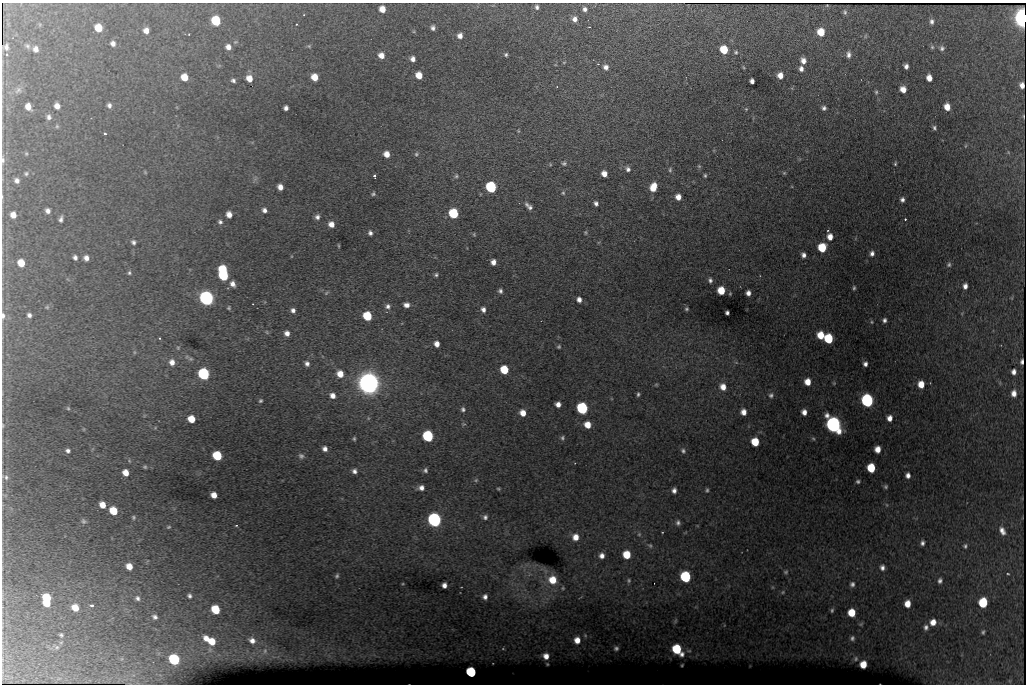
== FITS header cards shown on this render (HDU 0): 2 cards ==
NAXIS1  =                 1024 /fastest changing axis
NAXIS2  =                  682 /next to fastest changing axis

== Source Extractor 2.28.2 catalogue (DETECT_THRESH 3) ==
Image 1024 x 682 px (HDU 0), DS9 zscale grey, 1 PNG px = 1 image px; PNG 1028 x 686 px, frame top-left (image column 1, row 682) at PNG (2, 3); no overlay
Background 6420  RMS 36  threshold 108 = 3 sigma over >= 5 px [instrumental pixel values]
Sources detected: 276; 1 with non-positive FLUX_AUTO (blend fragments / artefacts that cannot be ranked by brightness) is not listed; the other 275 listed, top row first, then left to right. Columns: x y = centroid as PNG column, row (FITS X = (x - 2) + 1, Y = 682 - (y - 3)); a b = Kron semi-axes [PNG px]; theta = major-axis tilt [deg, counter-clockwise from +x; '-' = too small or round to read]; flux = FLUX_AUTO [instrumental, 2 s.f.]
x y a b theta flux
827 5 3 2 - 1.6e+03
537 7 6 5 - 6.1e+03
382 9 6 5 - 2.7e+04
585 9 6 6 - 8.5e+03
845 12 8 5 -88 5.2e+03
1022 18 9 6 -85 1.4e+06
575 19 7 6 - 1.3e+04
216 21 7 6 - 1.4e+05
932 22 6 5 - 7.4e+03
589 27 2 2 - 1.7e+03
98 28 6 6 - 5.3e+04
433 28 5 4 - 7.3e+03
146 31 6 5 - 1.7e+04
821 32 7 6 - 4.9e+04
460 36 6 5 - 1.4e+04
865 36 6 4 88 3.1e+03
113 43 6 5 - 1.0e+04
28 46 8 6 -50 6.5e+03
309 46 6 5 - 3.5e+03
6 47 6 5 - 9.1e+03
228 47 7 6 - 1.4e+04
932 47 6 6 - 4.2e+03
942 48 6 6 - 6.5e+03
36 49 6 6 - 1.3e+04
724 50 6 6 - 7.1e+04
736 52 6 6 - 5.1e+03
7 55 4 3 - 2.7e+03
381 55 6 6 - 2.0e+04
506 55 4 4 - 4.3e+03
848 55 8 5 -89 9.9e+03
413 59 5 5 - 1.2e+04
803 61 7 6 - 1.5e+04
564 62 5 3 - 2.1e+03
598 64 3 3 - 3.0e+03
906 66 5 4 - 9.6e+03
606 67 6 6 - 1.1e+04
801 69 7 6 - 1.1e+04
419 75 6 5 - 3.3e+04
780 75 6 6 - 2.1e+04
184 77 6 6 - 3.9e+04
314 77 6 5 - 3.7e+04
249 78 6 5 - 2.5e+04
929 78 6 5 - 2.0e+04
233 80 4 4 - 5.7e+03
752 81 5 4 - 1.0e+04
903 89 6 5 - 2.0e+04
18 90 11 7 41 1.1e+04
876 92 6 4 90 4.0e+03
109 105 6 5 - 7.6e+03
57 106 6 5 - 1.5e+04
28 107 6 5 - 2.2e+04
947 107 6 5 - 2.8e+04
286 108 5 4 - 8.5e+03
824 108 4 4 - 6.7e+03
746 109 5 5 - 3.1e+03
49 117 7 6 - 8.2e+03
57 126 6 5 - 3.3e+03
934 128 6 4 -74 5.2e+03
518 131 5 3 - 2.2e+03
105 133 3 2 - 2.9e+03
965 146 6 3 70 2.6e+03
26 154 5 4 - 2.9e+03
387 154 6 5 - 2.3e+04
416 154 6 5 - 4.5e+03
3 160 11 5 89 8.2e+03
564 163 6 5 - 4.8e+03
550 164 5 3 - 2.0e+03
895 164 5 3 - 3.2e+03
699 166 6 5 - 3.3e+03
628 169 7 6 - 8.4e+03
670 170 7 5 89 4.7e+03
145 172 5 4 - 2.2e+03
26 173 6 5 - 4.4e+03
784 173 5 4 - 3.3e+03
604 174 5 5 - 1.9e+04
705 175 4 3 - 3.7e+03
374 176 3 3 - 5.5e+03
456 176 6 6 - 4.4e+03
17 180 6 5 - 9.4e+03
280 187 5 5 - 1.6e+04
491 187 7 6 - 2.8e+05
653 187 8 6 71 4.2e+04
563 193 6 5 - 3.8e+03
373 194 5 4 - 4.1e+03
2 197 7 3 -85 2.8e+03
678 197 6 5 - 2.0e+04
902 200 5 4 - 7.9e+03
596 203 5 4 - 7.5e+03
527 204 6 5 - 5.9e+03
530 207 6 5 - 7.4e+03
264 210 5 5 - 9.2e+03
48 211 5 5 - 1.0e+04
454 213 6 6 - 1.6e+05
229 214 6 5 - 1.8e+04
13 215 6 5 - 2.0e+04
317 217 6 5 - 8.7e+03
61 219 6 4 73 7.3e+03
905 219 3 2 - 4.4e+03
220 222 5 5 - 5.6e+03
331 224 5 5 - 1.8e+04
828 230 3 2 - 1.7e+03
585 232 6 4 -74 3.2e+03
370 233 5 4 - 7.1e+03
474 234 5 4 - 2.7e+03
830 237 6 5 - 1.9e+04
133 242 6 5 - 6.5e+03
338 246 5 3 - 2.5e+03
822 248 6 6 - 7.8e+04
872 253 5 4 - 8.5e+03
803 255 5 4 - 9.7e+03
75 257 6 5 - 7.7e+03
86 258 6 5 - 1.2e+04
493 262 5 5 - 1.5e+04
21 263 6 5 - 3.9e+04
949 265 6 5 - 4.6e+03
223 270 7 6 - 1.1e+05
129 273 5 5 - 4.2e+03
436 275 4 4 - 4.6e+03
224 276 6 6 - 1.8e+05
710 280 5 4 - 6.2e+03
233 284 7 5 -65 1.3e+04
965 286 5 4 - 1.2e+04
854 288 4 3 - 3.5e+03
721 290 6 6 - 5.0e+04
500 291 5 4 - 6.4e+03
326 293 7 4 36 3.1e+03
748 293 5 4 - 1.1e+04
206 298 7 6 - 1.0e+06
579 299 5 5 - 1.2e+04
406 305 6 5 - 1.2e+04
388 306 7 7 - 9.1e+03
47 307 5 5 - 3.0e+03
229 308 5 4 - 3.2e+03
483 309 6 5 - 9.5e+03
686 309 4 4 - 3.6e+03
293 310 5 5 - 9.2e+03
727 313 4 4 - 6.0e+03
29 315 5 4 - 7.3e+03
3 316 9 5 -88 9.4e+03
367 316 6 6 - 1.1e+05
884 320 4 4 - 6.3e+03
872 322 5 4 - 2.6e+03
267 332 6 4 -60 3.2e+03
287 333 5 5 - 1.3e+04
821 335 6 6 - 4.4e+04
160 338 3 2 - 1.6e+03
829 339 7 6 - 1.2e+05
437 344 5 5 - 1.6e+04
559 347 4 4 - 3.7e+03
178 348 5 4 - 2.5e+03
190 359 7 5 -19 4.0e+03
172 362 7 6 - 1.5e+04
736 362 6 4 -19 3.1e+03
1021 362 5 2 - 7.1e+03
307 363 6 5 - 8.6e+03
865 364 5 4 - 8.6e+03
504 370 6 6 - 7.6e+04
1014 372 5 4 - 1.1e+04
204 374 7 6 - 3.4e+05
340 374 7 6 - 2.9e+04
807 382 6 5 - 2.9e+04
369 383 10 9 - 2.6e+06
834 383 5 4 - 2.6e+03
656 384 6 4 1 2.4e+03
921 384 6 6 - 3.4e+04
723 387 8 7 - 2.3e+04
1014 393 6 5 - 1.6e+04
638 394 5 4 - 4.2e+03
771 395 7 7 - 7.7e+03
333 396 6 5 - 1.4e+04
260 401 4 3 - 3.5e+03
867 401 7 6 - 4.9e+05
558 404 5 5 - 1.4e+04
68 408 5 4 - 3.0e+03
582 408 7 6 - 3.2e+05
463 409 6 5 - 6.3e+03
743 412 7 6 - 1.8e+04
804 412 5 5 - 1.5e+04
523 413 6 6 - 2.4e+04
368 418 5 3 - 2.5e+03
889 418 6 5 - 1.6e+04
191 419 6 5 - 4.4e+04
3 425 7 5 -90 4.0e+03
587 425 6 6 - 3.1e+04
833 425 9 7 -62 1.2e+06
428 436 7 6 - 2.6e+05
562 438 6 5 - 4.8e+03
354 439 4 3 - 3.6e+03
755 442 6 6 - 6.3e+04
325 449 5 5 - 1.1e+04
877 449 6 5 - 2.3e+04
68 451 4 4 - 6.7e+03
683 451 6 5 - 5.5e+03
217 456 6 6 - 1.3e+05
301 456 7 6 - 6.4e+03
145 467 4 4 - 3.4e+03
871 468 6 6 - 7.8e+04
425 470 6 5 - 6.0e+03
354 471 6 5 - 9.4e+03
126 473 6 5 - 2.4e+04
908 475 5 4 - 1.1e+04
5 477 12 7 -21 9.5e+03
476 480 6 4 45 3.4e+03
858 481 4 4 - 4.5e+03
886 487 5 5 - 4.1e+03
421 488 6 5 - 1.3e+04
498 489 4 3 - 2.9e+03
674 490 6 5 - 9.9e+03
707 490 5 4 - 4.3e+03
5 495 8 3 -5 3.6e+03
214 495 5 5 - 2.3e+04
102 505 6 5 - 2.7e+04
887 505 6 3 -70 2.5e+03
113 511 6 5 - 6.7e+04
133 517 6 5 - 3.7e+03
485 517 6 6 - 7.3e+03
434 520 7 6 - 8.3e+05
84 521 8 6 -43 5.8e+03
678 523 7 6 - 7.8e+03
236 525 4 3 - 2.3e+03
169 527 6 4 26 3.1e+03
1002 531 9 5 -62 1.4e+04
662 532 4 2 - 1.7e+03
639 534 5 5 - 3.6e+03
575 537 7 7 - 2.4e+04
922 543 5 4 - 6.9e+03
650 546 7 5 -41 4.9e+03
965 546 5 4 - 4.3e+03
627 555 6 6 - 6.1e+04
602 556 6 6 - 1.3e+04
129 566 6 5 - 2.7e+04
882 568 7 6 - 9.7e+03
786 572 6 4 -13 3.6e+03
1008 574 3 2 - 2.0e+03
337 576 4 4 - 3.9e+03
686 577 7 6 - 2.4e+05
552 580 9 8 - 4.5e+04
629 580 6 5 - 3.9e+03
940 581 6 5 - 6.9e+03
852 584 6 6 - 7.0e+03
444 585 5 5 - 1.2e+04
563 588 4 4 - 2.4e+03
783 592 5 4 - 2.5e+03
189 596 5 4 - 5.7e+03
485 597 5 5 - 9.6e+03
47 598 7 6 - 9.1e+04
137 598 6 6 - 6.8e+03
47 603 5 5 - 3.9e+04
983 603 7 6 - 1.4e+05
907 604 6 5 - 2.9e+04
92 605 4 3 - 8.5e+03
75 608 7 6 - 3.3e+04
216 610 6 6 - 9.3e+04
832 610 5 4 - 3.8e+03
852 613 6 6 - 5.5e+04
155 617 6 5 - 7.1e+03
933 622 6 6 - 2.3e+04
926 627 7 5 74 8.0e+03
983 632 4 3 - 3.8e+03
61 635 4 3 - 3.8e+03
206 638 6 6 - 1.8e+04
852 638 6 5 - 5.8e+03
252 640 7 6 - 1.4e+04
577 640 6 5 - 2.2e+04
212 641 7 6 - 4.1e+04
57 647 6 5 - 4.7e+03
616 648 4 3 - 4.5e+03
503 649 5 3 - 1.9e+03
677 649 8 6 -50 1.3e+05
265 651 6 5 - 5.0e+03
546 656 6 6 - 1.7e+04
174 659 7 6 - 2.5e+05
856 659 6 5 - 4.0e+03
863 664 6 5 - 4.0e+04
471 672 6 6 - 2.1e+05
At the frame edge (FLAGS 8, measured only in part): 6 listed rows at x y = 1022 18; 3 160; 2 197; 3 316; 3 425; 5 477
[1 non-positive-flux detection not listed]